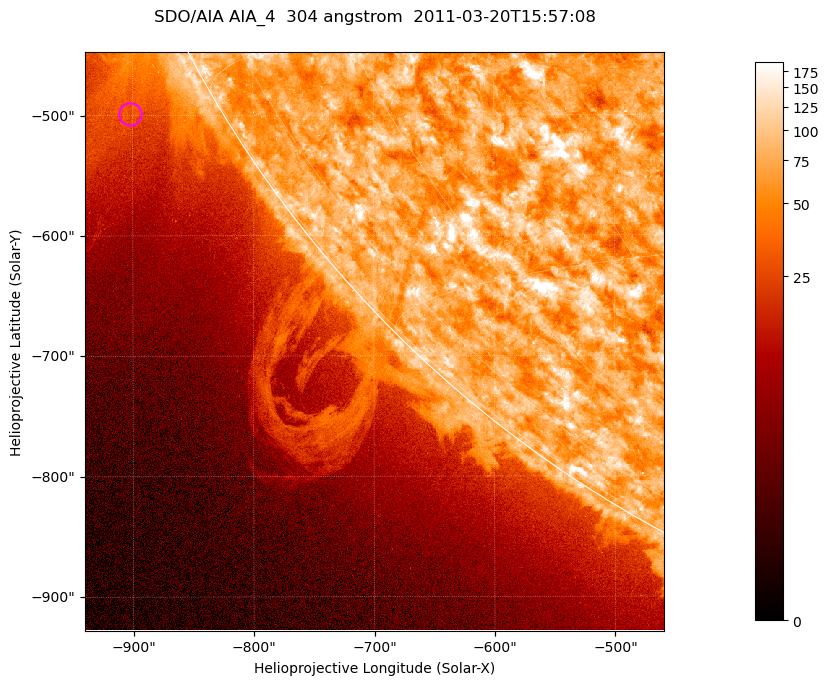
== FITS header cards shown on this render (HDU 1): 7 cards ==
TELESCOP= 'SDO/AIA '           / For AIA: SDO/AIA
INSTRUME= 'AIA_4   '           / For AIA: AIA_ATA1, AIA_ATA2, AIA_ATA3 or AIA_AT
WAVELNTH=                  304 / [angstrom] Wavelength
WAVEUNIT= 'angstrom'           / Wavelength unit: angstrom
DATE-OBS= '2011-03-20T15:57:08.125' / [ISO] Date when observation started; ISO 8
CTYPE1  = 'HPLN-TAN'           / CTYPE1; Typically HPLN
CTYPE2  = 'HPLT-TAN'           / CTYPE2; Typically HPLT

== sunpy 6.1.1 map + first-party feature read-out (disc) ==
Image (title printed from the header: SDO/AIA AIA_4  304 angstrom  2011-03-20T15:57:08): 801 x 801 px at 0.6 arcsec/px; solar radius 964 arcsec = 1606 px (partial field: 3.2% of the solar disc is inside the frame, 41% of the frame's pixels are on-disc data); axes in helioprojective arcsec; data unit not stated in the header (colour bar unlabelled)
Orientation: roll -0.132 deg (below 1 deg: not rotated)
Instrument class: DISC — disc imager (sunpy class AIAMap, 304 A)
Bright regions (active regions / flare kernels): reference = the on-disc median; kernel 7 px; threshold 5 sigma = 112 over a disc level ~72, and >= 1.15x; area >= 641 px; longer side >= 10 px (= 6 arcsec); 0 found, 0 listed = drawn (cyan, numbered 1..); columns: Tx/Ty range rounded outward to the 2 arcsec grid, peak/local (2 s.f.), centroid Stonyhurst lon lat
Off-limb structures (1.02-1.3 R_sun): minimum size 320 px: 5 found; the strongest spans PA ~115..125 deg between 1.02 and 1.2 R_sun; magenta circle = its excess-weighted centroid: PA ~120 deg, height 1.07 R_sun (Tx ~-902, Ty ~-498 arcsec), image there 2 x the reference